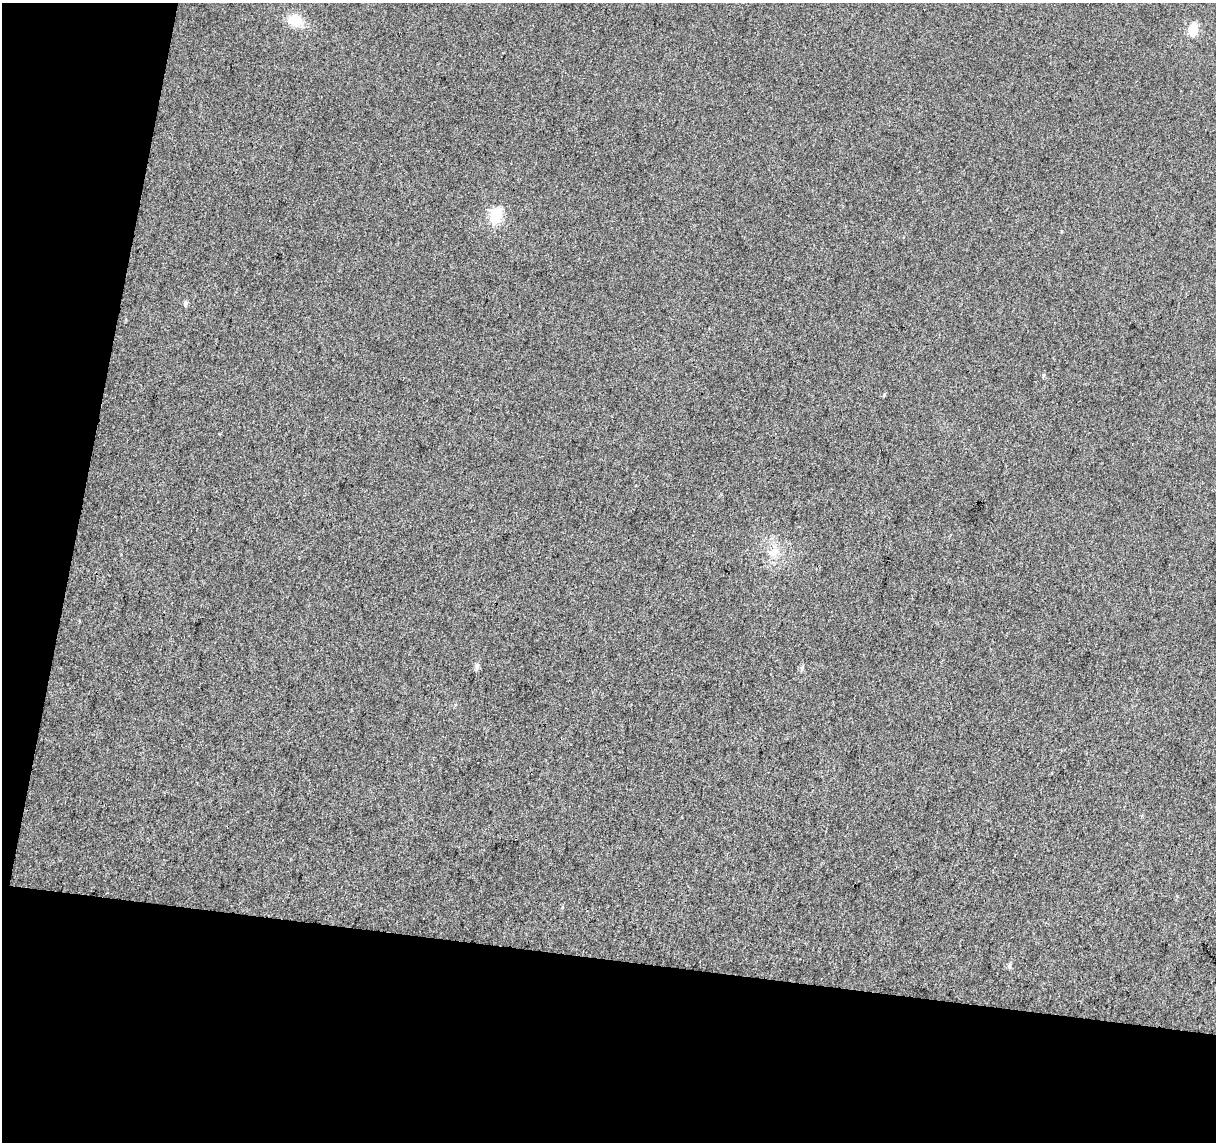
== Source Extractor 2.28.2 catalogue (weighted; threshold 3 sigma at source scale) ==
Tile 3 of 2 x 2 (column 1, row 2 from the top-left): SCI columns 1-1214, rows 129-1268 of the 2429 x 2522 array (HDU 1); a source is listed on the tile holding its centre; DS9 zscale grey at full resolution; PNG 1218 x 1144 px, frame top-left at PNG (2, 3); no overlay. Shown black and unused: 22% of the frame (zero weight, under 3 of 4 exposures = <1% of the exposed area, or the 3 px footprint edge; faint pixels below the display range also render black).
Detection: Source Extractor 2.28.2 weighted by HDU 2 'WHT'; one run over the whole footprint, this tile lists its part. Background 0.0124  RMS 0.011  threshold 0.0494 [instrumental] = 3 sigma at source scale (4.5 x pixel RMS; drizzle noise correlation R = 1.50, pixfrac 1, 0.0396/0.0396 arcsec/px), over >= 5 px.
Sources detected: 9; all 9 listed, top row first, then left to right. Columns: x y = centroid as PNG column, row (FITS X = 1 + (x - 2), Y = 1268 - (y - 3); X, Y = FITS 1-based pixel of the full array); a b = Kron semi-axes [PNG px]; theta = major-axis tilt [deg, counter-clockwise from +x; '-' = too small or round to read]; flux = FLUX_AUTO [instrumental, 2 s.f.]
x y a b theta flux
295 21 17 14 -18 21
1193 29 6 6 - 49
496 215 7 6 - 100
185 303 7 5 76 2.9
1043 375 7 3 82 1.4
774 552 15 9 61 11
477 666 7 6 - 3.7
801 668 6 4 -90 2
1009 965 7 5 86 2.3